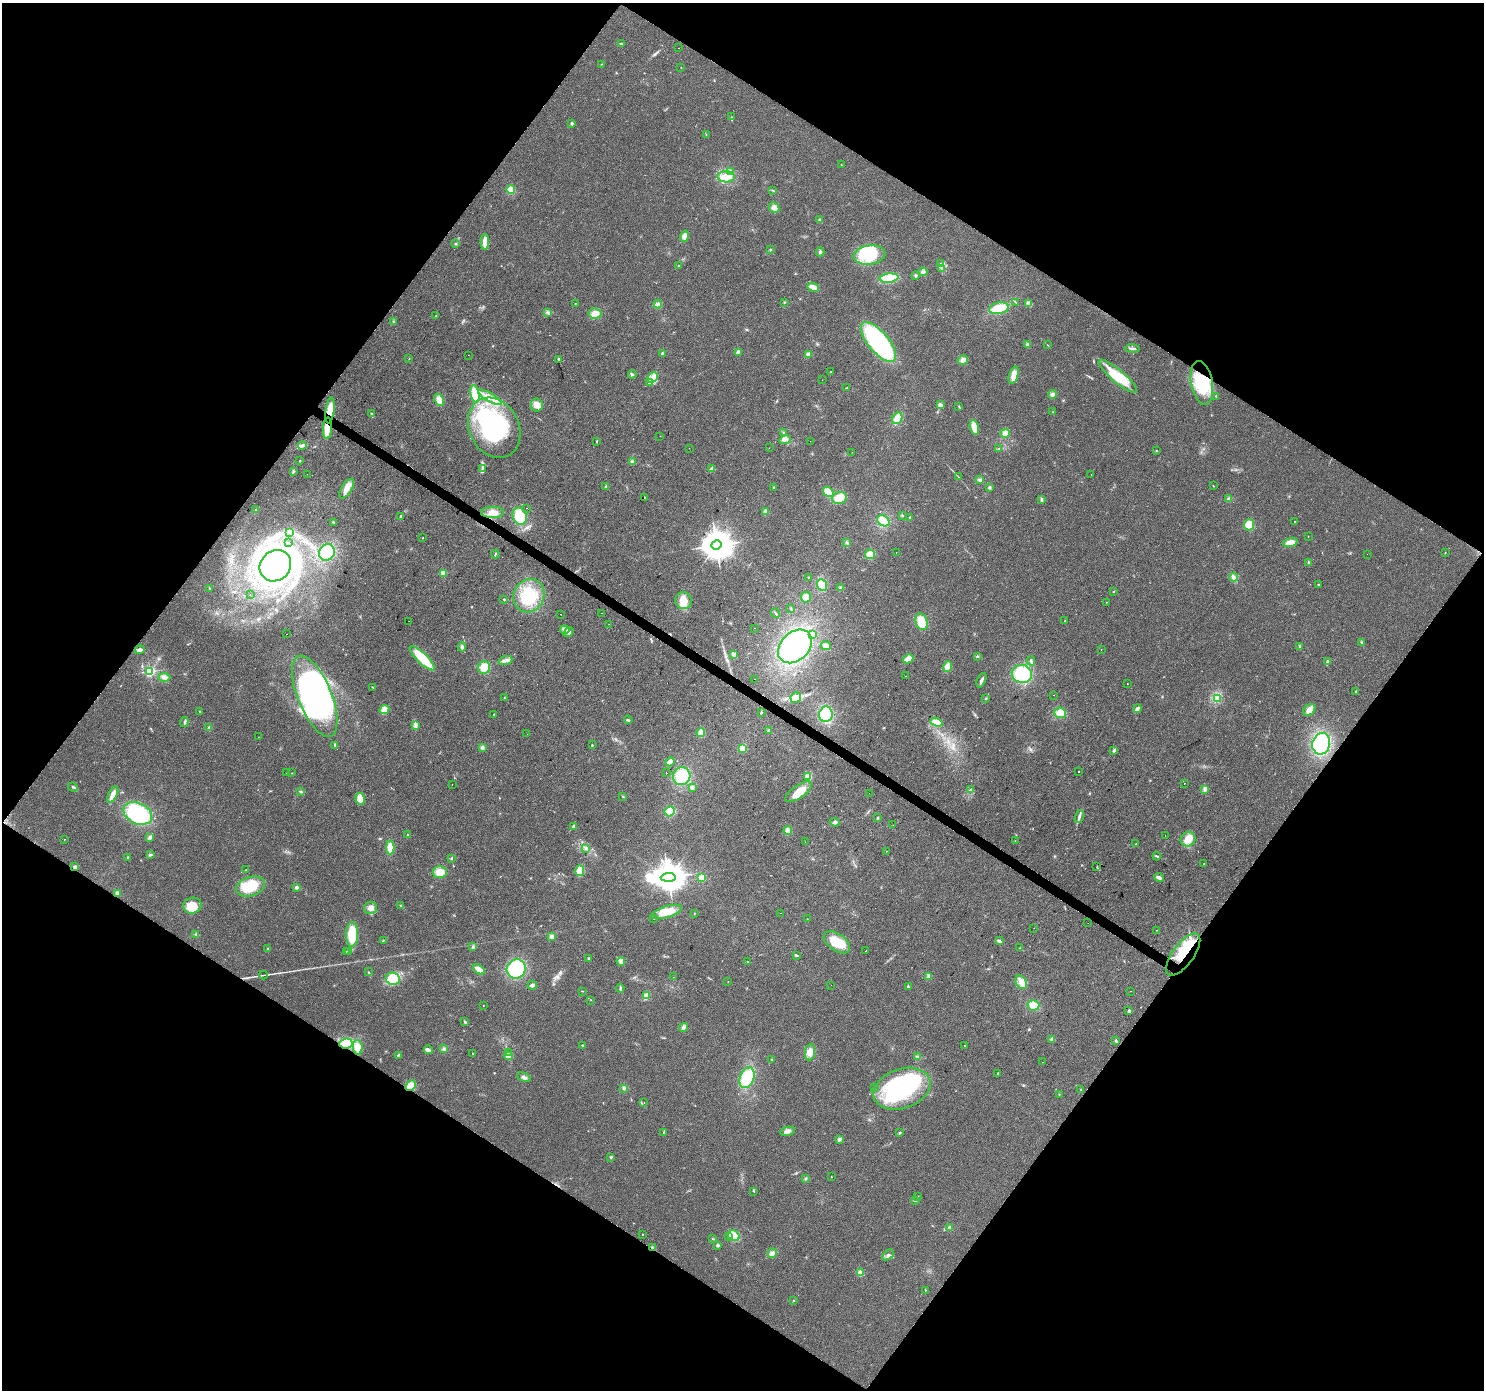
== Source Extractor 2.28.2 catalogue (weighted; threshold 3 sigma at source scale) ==
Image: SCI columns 1-5926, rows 184-5735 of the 5931 x 5986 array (HDU 1 of 3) = the unmasked area's bounding box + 8 px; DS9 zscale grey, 4 x 4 block average (1 PNG px = mean of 4 x 4 image px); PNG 1486 x 1392 px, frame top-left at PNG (2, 3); each listed source drawn as its Kron ellipse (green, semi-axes under 4 px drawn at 4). Shown black and unused: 49% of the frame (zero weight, under 2 of 3 exposures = <1% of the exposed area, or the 3 px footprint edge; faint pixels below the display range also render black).
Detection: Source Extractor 2.28.2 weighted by HDU 2 'WHT'. Background 0.054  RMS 0.0069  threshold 0.0311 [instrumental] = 3 sigma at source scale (4.5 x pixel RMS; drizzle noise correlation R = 1.50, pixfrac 1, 0.0396/0.0396 arcsec/px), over >= 5 px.
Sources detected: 405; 2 too faint to see at this stretch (4 x 4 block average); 8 inside a brighter object's white glare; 8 cosmic-ray / hot-pixel residue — neither listed nor drawn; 3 coinciding with a brighter row at this scale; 21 inside a brighter listed object's ellipse — not listed separately; the other 363 listed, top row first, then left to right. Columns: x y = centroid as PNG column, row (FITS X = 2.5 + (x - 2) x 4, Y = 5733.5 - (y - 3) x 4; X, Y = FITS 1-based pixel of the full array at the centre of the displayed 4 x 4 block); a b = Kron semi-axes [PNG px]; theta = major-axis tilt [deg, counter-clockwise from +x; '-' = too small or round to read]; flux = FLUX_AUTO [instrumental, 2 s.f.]
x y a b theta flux
622 44 2 2 - 1.9
679 48 2 2 - 1.2
601 64 3 2 - 1.4
681 68 2 2 - 1.4
732 117 2 2 - 1.1
572 123 3 3 - 5.4
706 134 2 2 - 1.4
841 165 3 2 - 1.7
730 171 4 3 - 7.1
726 177 9 5 -3 48
511 190 4 4 - 26
772 190 3 2 - 2.4
774 207 5 5 - 19
820 220 3 2 - 4.5
685 236 6 4 78 24
485 242 8 3 86 45
456 244 3 2 - 4.6
771 249 2 2 - 1.5
820 252 4 3 - 7.7
869 255 16 9 8 190
940 264 2 2 - 2.8
678 265 2 2 - 1.7
942 268 3 2 - 3.3
923 272 4 4 - 15
916 275 3 2 - 3.5
889 278 9 4 5 130
813 287 6 3 -21 30
784 302 3 2 - 3
1015 302 3 2 - 2.7
575 303 2 2 - 1.2
657 304 4 2 - 7.4
1029 304 4 3 - 24
999 308 10 5 9 89
548 313 4 3 - 8.7
595 313 6 5 - 27
436 316 2 2 - 4.4
393 322 3 2 - 4.3
878 342 24 10 -50 640
1028 345 4 3 - 9.5
1048 345 2 2 - 1.8
1132 348 7 2 -5 9.6
738 352 2 2 - 62
662 353 3 2 - 4.5
808 354 3 3 - 5.5
468 355 2 2 - 0.61
409 359 2 2 - 1.2
558 359 3 2 - 5.5
963 360 5 4 - 19
831 372 2 2 - 2.1
632 374 4 2 - 6
1014 375 9 4 73 36
1118 376 24 6 -40 130
652 377 6 4 43 26
822 380 2 2 - 1.5
649 383 2 2 - 1.7
1202 383 22 10 -79 170
847 388 2 2 - 2.2
475 394 9 4 -79 82
1052 394 4 4 - 11
1216 396 3 2 - 2.9
490 397 13 3 -30 29
439 400 6 4 -60 31
537 405 6 6 - 32
940 405 3 2 - 22
959 406 2 2 - 2.2
330 410 13 4 83 72
1053 412 2 2 - 1.3
371 414 3 2 - 4.2
897 418 6 4 60 40
974 427 7 4 -74 53
327 428 11 4 87 57
494 428 31 24 -63 470
783 433 2 2 - 2.5
1005 433 5 4 - 37
660 436 2 2 - 0.57
785 440 6 2 9 16
810 441 2 2 - 1.3
597 442 2 2 - 2.1
302 445 4 3 - 11
689 448 2 2 - 0.98
769 448 2 2 - 0.71
999 449 3 2 - 3.9
1156 451 2 2 - 1.7
852 452 2 2 - 0.81
299 460 2 2 - 1.3
632 462 3 3 - 5.4
482 468 3 2 - 3.4
712 469 3 3 - 8.5
293 472 3 2 - 3.8
307 474 2 2 - 0.92
1091 475 2 2 - 1.2
958 477 3 2 - 1.6
980 480 3 3 - 8.3
606 486 2 2 - 2.1
1213 486 3 2 - 1.3
774 487 2 2 - 1.5
989 487 3 3 - 6
347 488 11 5 58 39
828 492 6 3 -36 72
644 497 2 2 - 61
839 498 7 6 - 42
1229 498 3 2 - 5.1
1041 499 3 2 - 8.5
526 508 2 2 - 0.93
256 510 2 2 - 3.7
766 511 3 2 - 29
493 512 11 5 1 38
902 515 2 2 - 2.3
520 516 9 6 -69 110
400 517 2 2 - 2.7
909 518 2 2 - 5.4
883 521 7 5 -33 71
334 522 4 2 - 4.5
1295 522 2 2 - 1.9
1249 525 5 5 - 60
290 533 2 2 - 2.7
1308 536 2 2 - 1.2
423 538 2 2 - 1.2
1290 542 7 3 16 39
289 543 2 2 - 0.81
847 543 3 2 - 4.1
716 545 5 4 - 7500
327 552 8 7 - 110
896 552 2 2 - 0.69
1445 553 2 2 - 1.5
495 554 4 2 - 3.4
870 554 5 5 - 41
1367 554 2 2 - 1.7
1308 562 3 2 - 2.7
275 566 17 14 42 1000
443 573 2 2 - 180
809 577 2 2 - 1.9
1234 577 4 3 - 14
1318 584 2 2 - 7.8
822 585 6 4 -66 98
841 588 3 3 - 7.8
210 589 2 2 - 6.4
1114 591 2 2 - 1.2
250 595 2 2 - 2.1
529 596 17 15 63 150
806 597 5 5 - 22
504 599 3 2 - 3.2
683 601 8 8 - 53
1106 602 2 2 - 1.1
791 609 2 2 - 2.1
601 613 2 2 - 3.4
775 613 5 2 - 4.9
561 614 2 2 - 2
409 621 2 2 - 0.71
1065 621 2 2 - 2.6
921 622 8 6 -73 56
609 624 2 2 - 0.7
754 628 2 2 - 0.59
565 630 4 2 - 8.4
569 632 5 3 - 9.7
287 634 2 2 - 0.83
812 635 3 3 - 11
1362 642 3 2 - 3.4
795 646 19 14 45 330
826 646 5 3 - 19
462 647 4 3 - 7
1300 647 3 2 - 5.1
139 650 5 4 - 14
1101 650 2 2 - 1.7
734 654 4 3 - 8.8
978 656 3 2 - 3.2
422 658 17 5 -44 130
908 659 6 3 28 47
505 660 7 3 20 15
1031 661 5 2 - 7.2
1327 661 3 2 - 3.2
484 667 6 6 - 71
947 667 5 3 - 43
150 671 2 2 - 660
1022 674 10 9 - 190
906 676 2 2 - 8.2
164 677 6 4 -2 15
754 679 2 2 - 5
981 680 8 3 66 11
1127 683 2 2 - 1.3
373 687 2 2 - 2
1356 692 2 2 - 14
1054 695 2 2 - 1.2
315 696 43 17 -68 880
504 697 2 2 - 1.7
796 697 5 5 - 24
985 698 2 2 - 1.7
1218 698 3 2 - 6.2
1137 709 4 3 - 14
384 710 5 4 - 32
1309 710 7 5 44 34
199 711 2 2 - 2
761 712 2 2 - 7.2
1060 713 6 5 - 40
494 714 2 2 - 2.8
826 714 8 6 84 130
628 720 4 2 - 3.9
185 722 5 2 - 6.7
936 722 6 3 -20 43
415 725 4 2 - 7.1
209 728 4 3 - 6.6
769 731 3 2 - 7.1
701 732 4 4 - 36
527 734 2 2 - 0.71
258 737 2 2 - 0.93
1321 744 11 8 76 280
335 745 2 2 - 2.1
592 745 2 2 - 1.9
482 747 3 3 - 7.3
742 748 4 4 - 45
1114 750 3 2 - 7.2
670 762 5 3 - 33
1078 771 2 2 - 4.6
286 773 2 2 - 1.3
292 773 2 2 - 1.3
667 773 2 2 - 430
682 776 9 8 - 120
808 777 4 4 - 45
1184 783 2 2 - 1.7
452 785 2 2 - 1.5
73 787 5 2 - 5.5
692 787 3 3 - 9.5
971 789 3 2 - 4.5
1205 789 4 3 - 13
301 792 2 2 - 2.7
799 792 16 6 34 88
869 793 2 2 - 3.3
113 795 9 3 62 39
623 797 2 2 - 2.4
360 799 6 4 -81 41
670 811 5 5 - 70
138 813 15 10 -26 290
1079 816 6 3 69 11
877 818 3 2 - 3.9
835 822 5 3 - 7.9
893 825 2 2 - 1.3
573 826 3 2 - 7.5
788 831 4 3 - 18
408 835 2 2 - 2.7
1165 835 2 2 - 3
150 837 4 3 - 9
64 839 2 2 - 2.1
1188 839 7 7 - 50
1015 840 2 2 - 0.99
805 842 2 2 - 1.3
1136 844 2 2 - 4.2
390 848 7 4 87 51
586 848 3 2 - 4.4
886 851 2 2 - 58
150 855 4 2 - 5
1157 856 4 2 - 4.7
128 857 2 2 - 3.2
452 858 2 2 - 2.5
1203 864 2 2 - 1.9
1097 866 2 2 - 1.8
75 867 3 3 - 7.3
245 870 2 2 - 2.4
580 871 5 4 - 76
440 872 7 6 - 42
668 877 7 4 3 6800
702 878 2 2 - 260
1159 878 5 3 - 10
251 886 15 9 18 150
296 887 2 2 - 3.2
117 893 4 3 - 8.4
401 905 3 2 - 4
192 906 9 8 - 92
371 908 6 6 - 22
666 912 16 6 16 79
694 913 2 2 - 1.6
781 913 2 2 - 0.9
654 919 2 2 - 1.5
807 919 2 2 - 1.1
1088 923 2 2 - 0.91
1034 928 2 2 - 1.5
1157 930 2 2 - 1.3
196 934 3 2 - 3.6
352 934 12 6 88 110
551 936 4 4 - 12
383 941 2 2 - 3
999 941 4 3 - 8
837 942 15 8 -35 98
473 947 3 3 - 6.1
1020 948 2 2 - 2.1
268 949 2 2 - 3.3
866 951 2 2 - 1.9
346 952 2 2 - 2.1
349 952 2 2 - 1.5
1183 954 25 10 54 200
797 956 3 2 - 3.2
589 958 3 2 - 5.3
621 961 4 2 - 6.5
748 962 2 2 - 2.1
479 969 6 4 -36 28
516 969 10 9 - 230
368 972 2 2 - 2.9
263 975 4 2 - 2.9
929 976 4 3 - 6.5
673 977 2 2 - 0.73
393 979 7 6 - 89
728 982 2 2 - 1.2
1021 982 7 5 -62 32
532 985 4 3 - 11
831 985 2 2 - 0.93
908 986 2 2 - 16
620 988 4 2 - 6.2
582 991 2 2 - 2.1
1130 991 2 2 - 0.87
646 996 3 3 - 29
591 1000 2 2 - 1.5
1033 1005 6 5 - 46
483 1006 2 2 - 2.1
1129 1011 2 2 - 33
465 1022 3 2 - 9.3
683 1027 5 3 - 11
1052 1039 2 2 - 65
1116 1040 3 2 - 4.6
346 1043 6 5 - 91
583 1045 3 2 - 2.7
965 1045 2 2 - 1.5
358 1047 7 4 -85 32
444 1049 4 3 - 7.2
428 1050 4 3 - 17
509 1052 2 2 - 2.1
810 1052 8 5 82 35
473 1054 2 2 - 4.3
398 1055 4 2 - 4.9
508 1056 4 3 - 35
917 1057 3 2 - 5.4
772 1060 2 2 - 3.2
1042 1062 2 2 - 1
997 1073 3 2 - 2.8
524 1077 7 2 -23 9.7
747 1078 11 7 67 150
411 1086 6 4 44 42
874 1087 2 2 - 1.3
624 1088 3 2 - 3.4
902 1089 29 19 19 420
1081 1090 2 2 - 3
1059 1095 2 2 - 2.1
644 1103 2 2 - 0.69
787 1131 7 3 13 17
663 1132 2 2 - 2.1
900 1133 3 2 - 3.7
839 1139 4 2 - 11
611 1158 2 2 - 1.7
831 1177 2 2 - 1.9
806 1179 3 2 - 3.7
753 1191 2 2 - 1.6
918 1196 2 2 - 3.9
916 1200 4 2 - 4.9
950 1228 2 2 - 63
642 1234 2 2 - 4.1
734 1236 6 5 - 54
728 1237 4 2 - 5.1
713 1239 2 2 - 1.5
718 1245 2 2 - 31
653 1248 3 2 - 7.7
772 1253 5 3 - 10
888 1255 6 4 44 12
860 1273 2 2 - 140
925 1290 2 2 - 2
794 1300 2 2 - 1.8
Overlapping masked pixels (flux is a lower limit): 7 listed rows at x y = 1202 383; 330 410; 327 428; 1183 954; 346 1043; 411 1086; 653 1248
Diffuse or blended objects may show on this block-average render without a row.